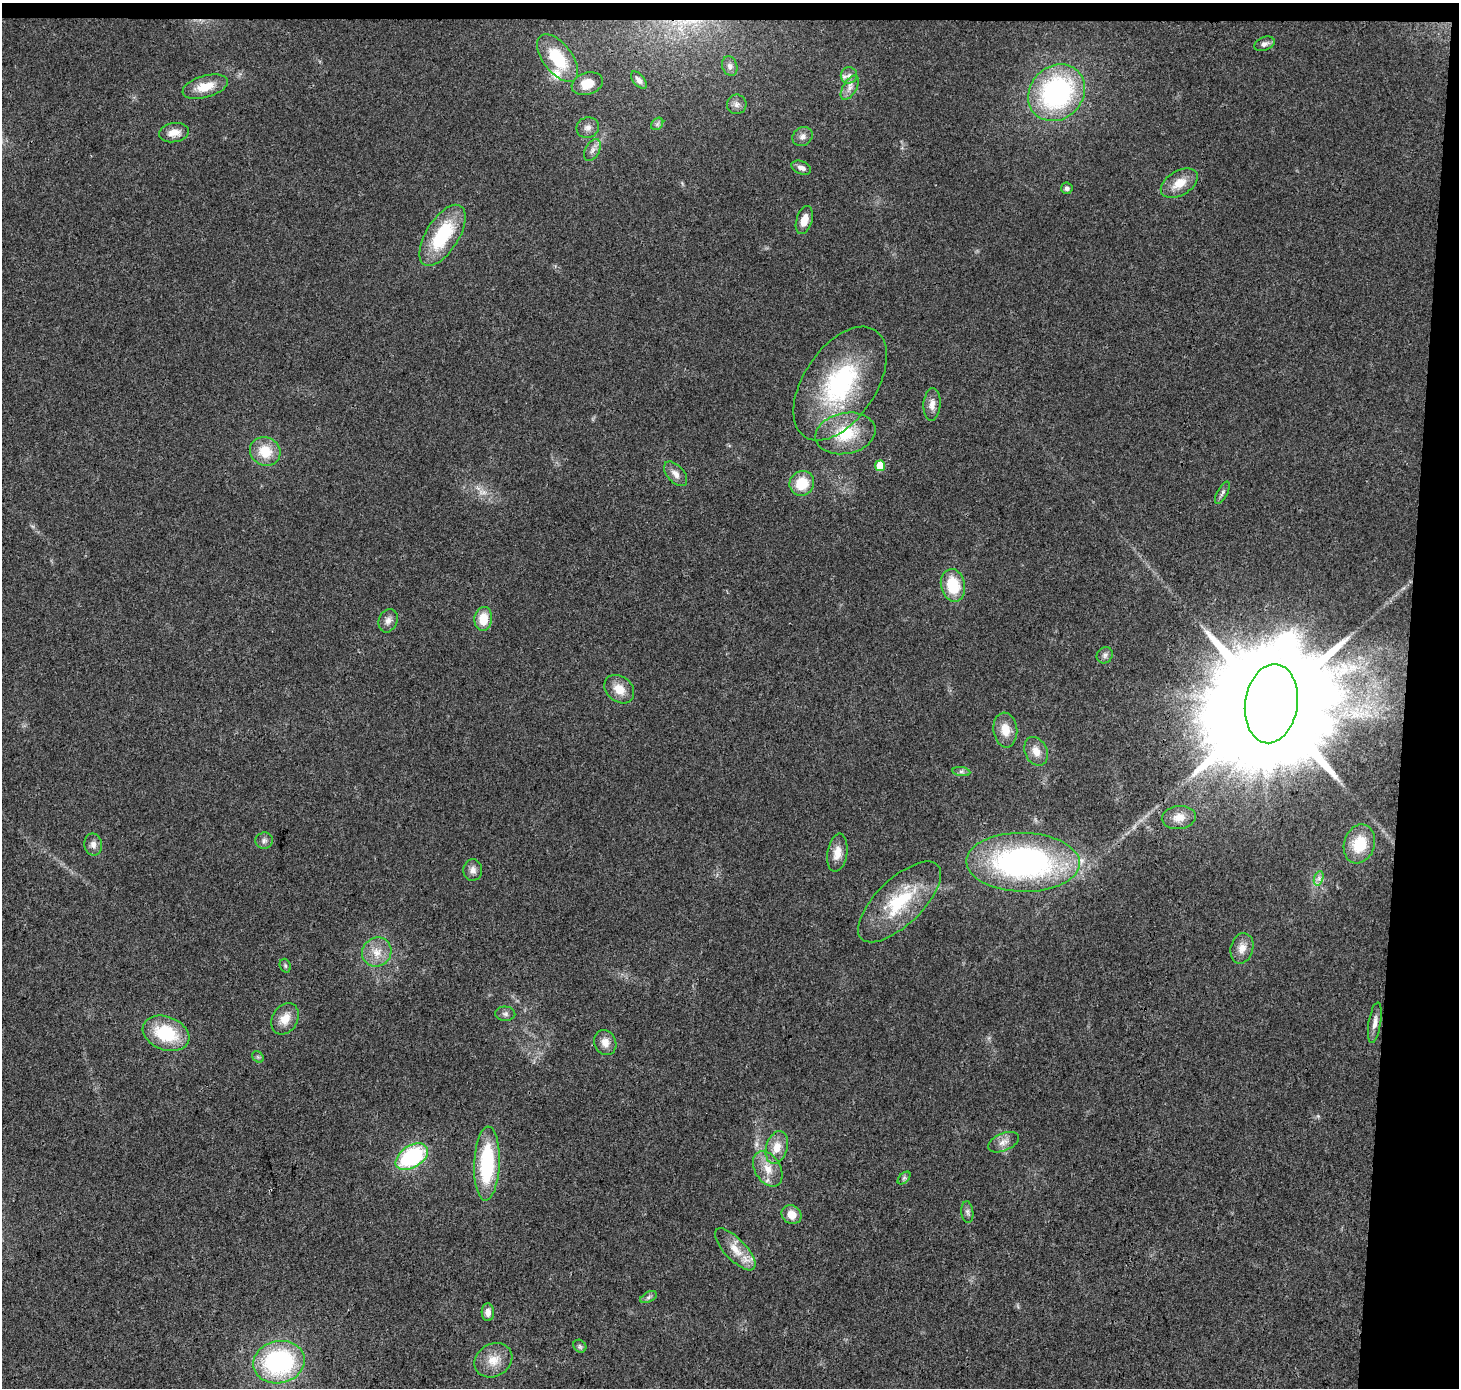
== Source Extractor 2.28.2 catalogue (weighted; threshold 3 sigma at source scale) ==
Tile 3 of 3 x 3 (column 3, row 1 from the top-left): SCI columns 2923-4379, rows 3010-4395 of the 4379 x 4623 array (HDU 1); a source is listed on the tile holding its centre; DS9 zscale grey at full resolution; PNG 1461 x 1390 px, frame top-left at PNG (2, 3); each listed source drawn as its Kron ellipse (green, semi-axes under 4 px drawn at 4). Shown black and unused: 5% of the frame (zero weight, under 3 of 4 exposures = <1% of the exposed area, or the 3 px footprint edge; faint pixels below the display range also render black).
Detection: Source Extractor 2.28.2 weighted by HDU 2 'WHT'; one run over the whole footprint, this tile lists its part. Background 0.0348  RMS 0.0041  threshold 0.0185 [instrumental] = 3 sigma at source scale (4.5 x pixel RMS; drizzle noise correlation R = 1.50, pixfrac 1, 0.0396/0.0396 arcsec/px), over >= 5 px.
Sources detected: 72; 1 too faint to see at this stretch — neither listed nor drawn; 2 inside a brighter listed object's ellipse — not listed separately; the other 69 listed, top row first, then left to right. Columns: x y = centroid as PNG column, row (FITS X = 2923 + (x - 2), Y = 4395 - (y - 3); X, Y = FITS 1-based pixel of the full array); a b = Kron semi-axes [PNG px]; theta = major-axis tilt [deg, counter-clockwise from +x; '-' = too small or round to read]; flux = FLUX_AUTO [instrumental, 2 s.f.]
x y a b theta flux
1264 44 11 6 21 1.7
557 58 28 14 -52 18
730 66 10 7 -73 1.5
849 75 8 8 - 1.7
639 80 10 5 -50 1.8
587 84 16 11 18 7.2
205 87 23 11 15 8
850 88 13 7 60 2.4
1057 93 30 26 46 74
737 104 10 10 - 2
657 124 7 5 46 0.96
588 128 11 10 - 2.5
174 133 15 9 9 4.2
802 136 10 9 - 2.1
592 150 12 7 61 2.2
801 168 10 6 -23 2.2
1179 183 20 12 31 7
1067 188 6 5 - 1.2
804 220 14 8 73 4.8
442 235 34 16 58 27
840 384 64 36 56 61
932 404 16 8 86 3.2
845 433 30 20 11 19
265 451 15 14 - 10
880 466 5 5 - 9.8
676 474 15 8 -48 3
802 483 13 12 - 11
1222 493 12 5 61 1.3
953 585 16 12 -77 14
483 619 12 9 84 8.2
388 621 12 9 67 2.4
1105 655 9 7 49 1.4
619 689 16 12 -41 5.9
1271 704 40 26 81 23000
1005 730 17 12 -83 6.6
1036 751 15 11 -64 4.5
961 772 9 4 -8 1
1179 817 17 11 6 4.9
264 841 9 8 - 1.4
1359 844 20 15 72 12
93 845 11 9 -79 2.3
837 853 19 10 81 5.2
1023 862 57 29 -1 130
473 870 10 9 - 2.3
1319 878 7 4 72 1.2
899 902 53 23 44 27
1242 948 15 11 75 4.1
377 952 15 14 - 6.3
285 966 7 5 -70 0.75
505 1014 10 7 -3 1.4
285 1019 17 12 60 6.1
1375 1023 20 6 81 2.8
166 1033 24 16 -21 22
605 1042 13 11 -66 3.7
258 1057 6 5 - 0.78
1003 1142 16 8 23 3.2
777 1147 17 10 74 5.9
412 1157 18 11 33 42
487 1164 37 12 88 35
768 1169 19 13 -59 6.6
904 1178 8 4 45 0.88
967 1212 11 6 -85 1.3
791 1215 10 9 - 4.3
735 1249 27 10 -47 7.5
649 1297 9 5 27 1.1
488 1312 9 6 -87 2.6
580 1346 7 5 -45 0.94
493 1360 20 16 32 7.3
279 1362 26 21 12 63